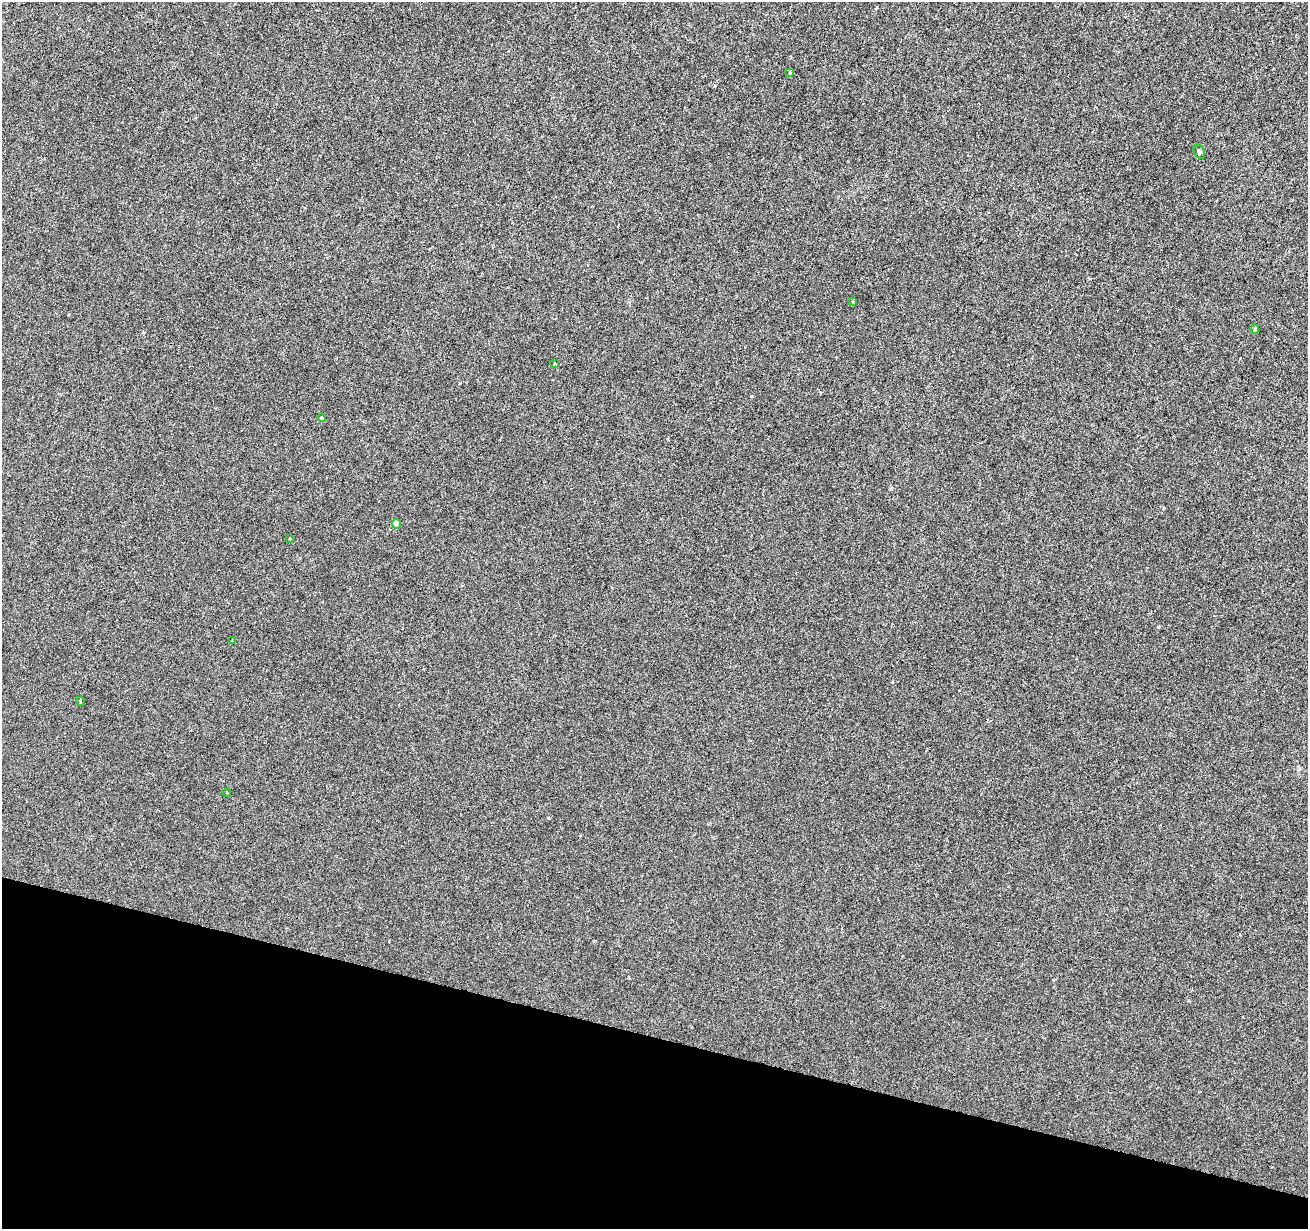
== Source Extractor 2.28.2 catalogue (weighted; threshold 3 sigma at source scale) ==
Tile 15 of 4 x 4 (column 3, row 4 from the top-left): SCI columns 2615-3920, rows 220-1446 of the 5238 x 5411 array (HDU 1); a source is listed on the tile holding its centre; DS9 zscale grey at full resolution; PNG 1310 x 1231 px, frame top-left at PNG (2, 2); each listed source drawn as its Kron ellipse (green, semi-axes under 4 px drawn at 4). Shown black and unused: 16% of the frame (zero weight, under 3 of 6 exposures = <1% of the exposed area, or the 3 px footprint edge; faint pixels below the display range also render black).
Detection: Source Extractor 2.28.2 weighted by HDU 2 'WHT'; one run over the whole footprint, this tile lists its part. Background -2.38e-04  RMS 0.0015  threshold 0.00616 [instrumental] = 3 sigma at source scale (4.09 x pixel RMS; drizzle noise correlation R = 1.36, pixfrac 0.8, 0.0396/0.0396 arcsec/px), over >= 5 px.
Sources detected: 11; all 11 listed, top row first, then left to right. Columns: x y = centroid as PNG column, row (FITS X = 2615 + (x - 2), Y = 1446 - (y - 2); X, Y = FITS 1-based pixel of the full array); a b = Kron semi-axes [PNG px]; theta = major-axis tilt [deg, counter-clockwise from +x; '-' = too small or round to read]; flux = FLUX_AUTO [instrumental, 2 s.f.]
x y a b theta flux
790 73 4 4 - 0.11
1199 152 7 5 -65 0.26
853 301 3 3 - 0.16
1255 329 5 4 - 0.19
555 364 4 2 - 0.12
322 418 4 4 - 0.19
396 524 4 4 - 1.5
290 539 3 3 - 0.11
232 641 3 3 - 0.15
80 701 4 3 - 0.12
227 793 4 2 - 0.11
Unlisted compact peaks at least as high as the median listed source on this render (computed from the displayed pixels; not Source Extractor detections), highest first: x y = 548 818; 751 396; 1158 627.